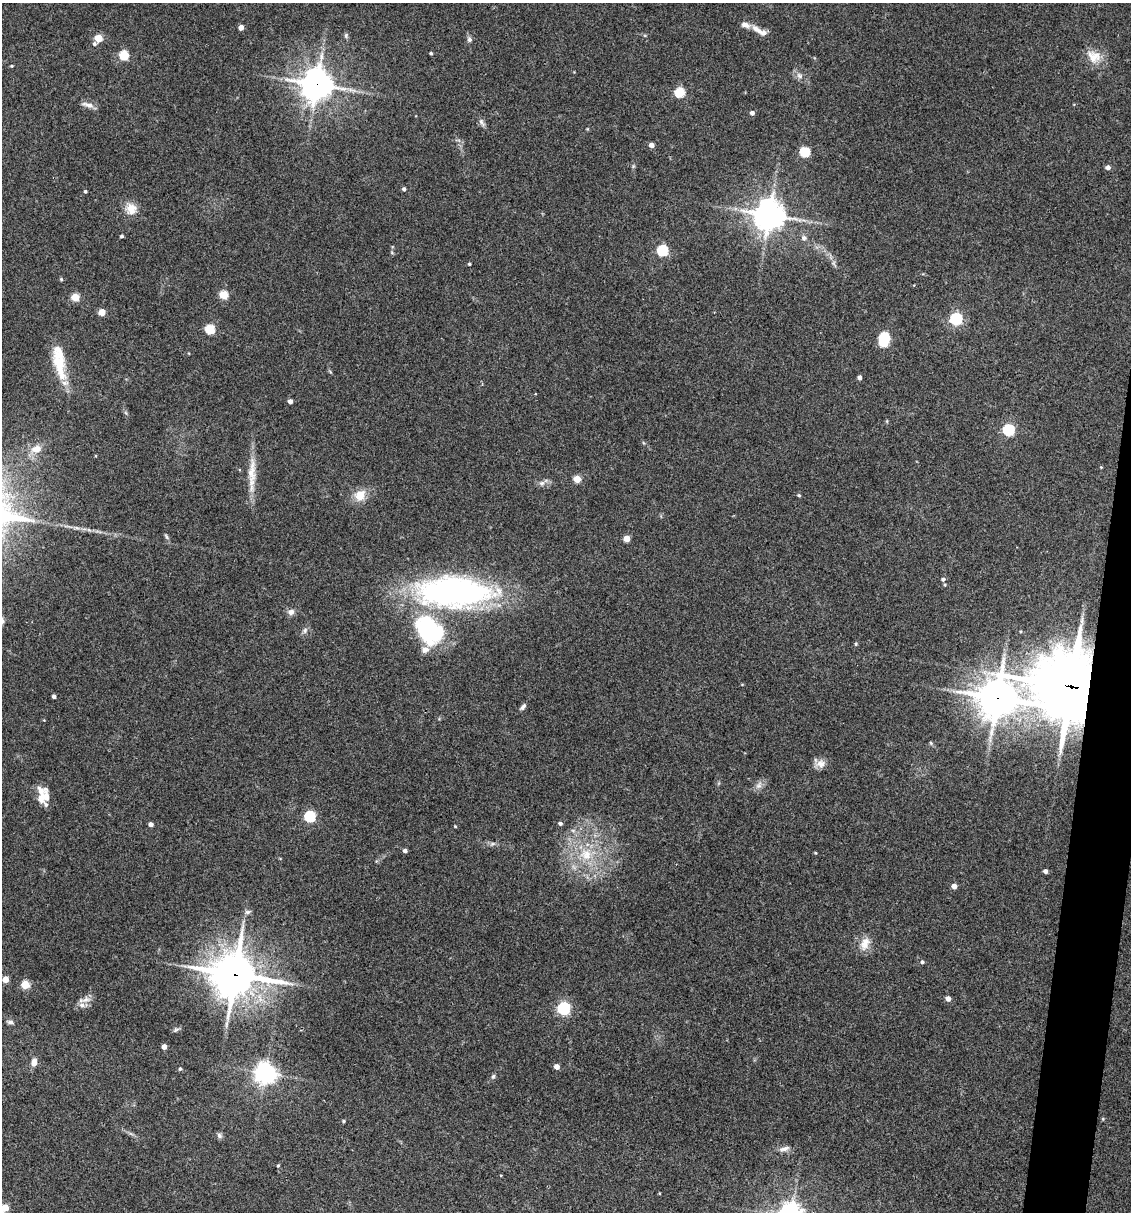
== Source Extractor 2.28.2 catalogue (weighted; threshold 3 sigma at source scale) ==
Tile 6 of 4 x 4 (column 2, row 2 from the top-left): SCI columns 1363-2491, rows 2423-3632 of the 4864 x 4846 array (HDU 1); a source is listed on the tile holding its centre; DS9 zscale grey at full resolution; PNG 1133 x 1214 px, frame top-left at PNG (2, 3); no overlay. Shown black and unused: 3% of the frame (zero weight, under 3 of 4 exposures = <1% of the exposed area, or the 3 px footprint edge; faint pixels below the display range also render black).
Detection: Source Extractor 2.28.2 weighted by HDU 2 'WHT'; one run over the whole footprint, this tile lists its part. Background 0.127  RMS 0.0075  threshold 0.0338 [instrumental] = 3 sigma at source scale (4.5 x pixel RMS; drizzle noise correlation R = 1.50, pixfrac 1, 0.05/0.05 arcsec/px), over >= 5 px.
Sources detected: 103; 7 inside a brighter listed object's ellipse — not listed separately; the other 96 listed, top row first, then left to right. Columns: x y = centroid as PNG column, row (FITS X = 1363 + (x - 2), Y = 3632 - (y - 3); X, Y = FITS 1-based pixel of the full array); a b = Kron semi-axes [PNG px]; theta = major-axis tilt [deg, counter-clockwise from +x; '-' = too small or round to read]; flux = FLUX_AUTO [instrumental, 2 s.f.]
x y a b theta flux
241 27 4 4 - 5.6
755 28 13 8 -30 4.8
346 36 7 5 -89 1.5
98 38 5 4 - 23
469 39 7 6 - 2.2
94 44 5 5 - 1.6
431 53 3 3 - 0.97
124 55 5 5 - 43
1094 56 21 17 -33 12
12 66 4 3 - 0.82
799 76 9 6 -39 2.9
316 84 11 10 - 1000
679 92 5 5 - 47
88 105 17 6 -15 4.1
752 113 5 4 - 2.7
481 122 12 5 -58 2.4
651 145 4 4 - 4.8
805 152 5 5 - 46
1108 167 5 4 - 3.2
404 189 4 4 - 1.9
85 191 4 3 - 1
131 209 15 14 - 9.1
769 215 10 9 - 1100
121 236 3 3 - 1.4
804 238 7 6 - 2.2
662 250 5 5 - 68
469 264 4 3 - 0.92
61 279 5 4 - 0.87
223 295 5 5 - 34
75 297 5 5 - 24
102 312 4 4 - 15
956 319 6 5 - 98
210 329 5 5 - 45
884 339 12 9 77 28
59 363 32 16 -68 21
860 378 4 4 - 2.5
290 401 4 4 - 4.2
1008 430 5 5 - 84
36 449 15 10 20 8.1
1101 467 3 3 - 0.61
252 473 47 9 88 16
577 479 5 4 - 18
542 483 7 6 - 2.4
360 495 15 12 51 11
799 495 4 4 - 1
77 528 7 4 -19 1.5
166 537 9 4 -68 1.5
627 538 4 4 - 12
943 579 6 5 - 2.1
454 592 75 29 -1 240
291 612 8 7 - 3.9
305 630 8 7 - 2.3
429 630 35 24 -49 88
856 644 5 4 - 1.1
1070 686 24 23 - 3600
54 697 4 3 - 2.3
997 698 14 13 - 1600
523 707 10 5 51 2.1
44 720 3 3 - 0.45
931 743 5 4 - 1
821 764 14 10 4 5.4
759 785 11 8 67 3.7
45 797 17 11 72 12
310 816 5 5 - 81
560 823 5 4 - 1.7
151 824 4 4 - 3.4
455 826 4 3 - 0.71
492 844 7 4 18 1.5
405 851 4 4 - 2.6
815 853 4 3 - 0.63
586 854 19 17 -41 20
1045 871 4 4 - 2.8
954 886 4 4 - 5.5
247 912 8 6 15 2
865 944 18 11 67 8.4
922 962 4 4 - 1.3
235 974 17 16 - 1900
5 979 4 4 - 12
25 985 5 5 - 30
948 999 4 4 - 4.7
85 1000 15 7 21 4.8
563 1008 6 5 - 130
10 1022 8 5 -2 1.9
176 1030 9 5 25 1.6
164 1047 4 4 - 5.1
34 1062 7 6 - 5.6
557 1067 4 4 - 5.3
180 1069 4 4 - 1.1
265 1073 7 7 - 540
493 1076 7 5 63 1.4
343 1121 4 4 - 0.98
219 1135 8 6 -52 2.1
784 1149 13 6 15 3.5
278 1165 5 3 - 0.68
501 1175 4 3 - 0.57
5 1207 5 5 - 15
Overlapping masked pixels (flux is a lower limit): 4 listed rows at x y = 316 84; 1070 686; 997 698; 235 974
Isophote crosses this tile's border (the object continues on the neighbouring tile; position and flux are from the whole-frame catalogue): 1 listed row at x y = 5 1207